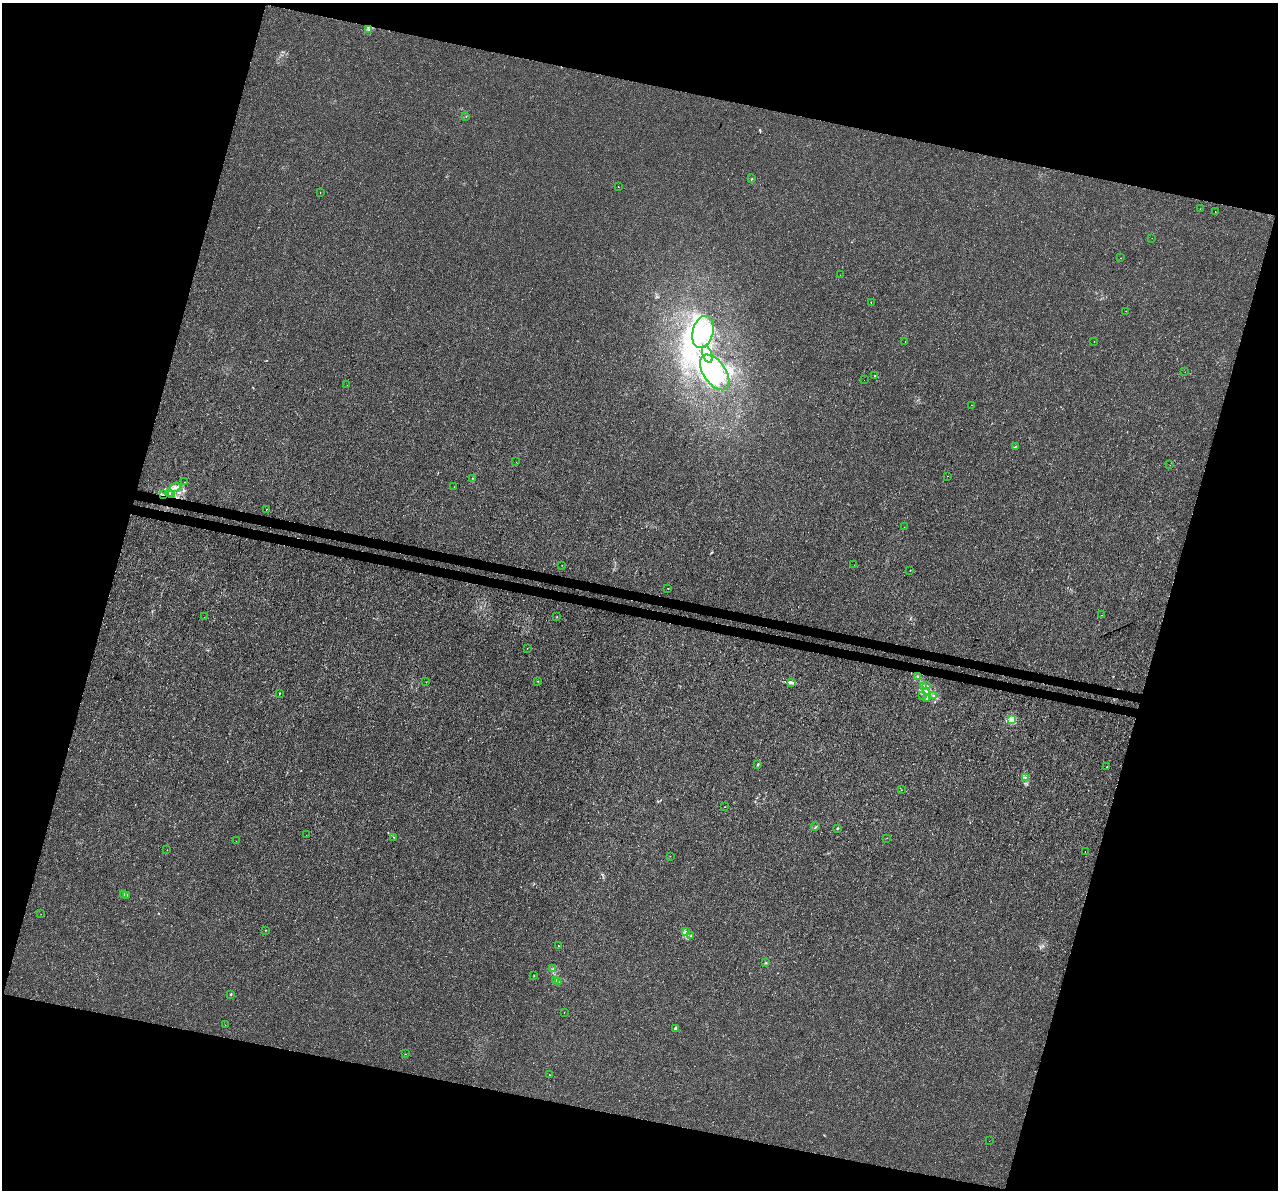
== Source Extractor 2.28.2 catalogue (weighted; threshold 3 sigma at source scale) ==
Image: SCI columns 26-5126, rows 340-5090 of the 5142 x 5368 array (HDU 1 of 3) = the unmasked area's bounding box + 8 px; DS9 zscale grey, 4 x 4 block average (1 PNG px = mean of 4 x 4 image px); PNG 1280 x 1192 px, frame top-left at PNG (2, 3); each listed source drawn as its Kron ellipse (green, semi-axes under 4 px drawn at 4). Shown black and unused: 33% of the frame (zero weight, under 3 of 4 exposures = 5% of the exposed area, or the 3 px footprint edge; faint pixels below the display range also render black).
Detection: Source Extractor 2.28.2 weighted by HDU 2 'WHT'. Background 1.88e-04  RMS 0.0015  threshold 0.00666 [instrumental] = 3 sigma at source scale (4.5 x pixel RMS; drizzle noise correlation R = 1.50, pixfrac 1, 0.0396/0.0396 arcsec/px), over >= 5 px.
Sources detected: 102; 7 inside a brighter object's white glare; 3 cosmic-ray / hot-pixel residue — neither listed nor drawn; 2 coinciding with a brighter row at this scale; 2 inside a brighter listed object's ellipse — not listed separately; the other 88 listed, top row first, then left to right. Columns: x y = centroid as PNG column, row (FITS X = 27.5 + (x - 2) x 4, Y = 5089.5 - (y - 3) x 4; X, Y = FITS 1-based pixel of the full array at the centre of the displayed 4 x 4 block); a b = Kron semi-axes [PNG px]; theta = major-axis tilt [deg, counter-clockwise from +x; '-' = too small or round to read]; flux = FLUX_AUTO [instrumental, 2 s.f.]
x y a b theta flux
369 30 3 2 - 0.88
466 117 2 2 - 0.21
752 179 2 2 - 0.3
618 187 2 2 - 0.61
320 193 2 2 - 0.45
1200 209 2 2 - 0.18
1215 212 2 2 - 0.58
1152 238 2 2 - 0.11
1121 258 2 2 - 0.21
840 275 2 2 - 0.13
871 302 2 2 - 0.28
1126 311 2 2 - 0.27
703 332 16 10 76 26
905 341 2 2 - 0.27
1094 342 2 2 - 0.19
707 354 9 4 -69 6.9
715 372 20 11 -55 34
1185 372 2 2 - 0.13
875 376 2 2 - 0.46
864 380 2 2 - 0.15
347 385 2 2 - 0.14
972 405 2 2 - 0.16
1015 447 2 2 - 0.35
516 462 2 2 - 0.13
1170 465 2 2 - 0.18
947 476 2 2 - 0.47
472 478 2 2 - 0.35
184 482 2 2 - 0.2
454 487 2 2 - 0.15
175 488 6 2 21 2.2
169 493 4 2 - 1.8
164 494 3 2 - 1
171 495 3 2 - 2.4
266 509 2 2 - 2.1
904 527 2 2 - 0.2
562 565 2 2 - 0.27
854 565 2 2 - 0.13
910 571 2 2 - 0.2
668 588 2 2 - 0.81
1101 615 2 2 - 0.32
204 617 2 2 - 0.23
557 617 2 2 - 0.29
527 648 2 2 - 0.21
918 677 2 2 - 0.49
538 681 2 2 - 0.38
426 682 2 2 - 0.23
792 683 4 3 - 1.5
924 686 3 2 - 0.64
927 686 3 2 - 0.53
927 692 4 2 - 1.3
279 693 3 2 - 0.46
922 695 2 2 - 0.46
933 695 2 2 - 0.27
926 699 3 2 - 0.78
1012 719 2 2 - 23
758 764 3 2 - 1.2
1107 767 2 2 - 0.38
1025 778 2 2 - 0.53
901 790 2 2 - 0.18
724 807 2 2 - 0.3
815 827 4 2 - 0.73
837 828 2 2 - 0.8
306 835 2 2 - 0.14
394 837 2 2 - 0.31
887 838 2 2 - 0.4
236 841 2 2 - 0.26
167 850 2 2 - 0.24
1085 851 2 2 - 0.41
670 856 2 2 - 0.16
123 895 3 2 - 0.86
127 895 2 2 - 0.95
41 914 2 2 - 0.35
266 930 2 2 - 0.26
686 932 3 2 - 0.92
691 936 2 2 - 0.51
558 946 2 2 - 0.27
766 963 2 2 - 0.44
553 968 2 2 - 0.29
534 975 2 2 - 0.49
556 980 3 2 - 0.8
558 981 3 2 - 0.59
231 994 4 2 - 0.73
564 1012 2 2 - 0.4
225 1025 2 2 - 0.15
675 1029 4 2 - 1.6
405 1054 2 2 - 0.2
549 1075 2 2 - 1.2
989 1141 2 2 - 0.11
Overlapping masked pixels (flux is a lower limit): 2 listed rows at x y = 164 494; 171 495
Diffuse or blended objects may show on this block-average render without a row.